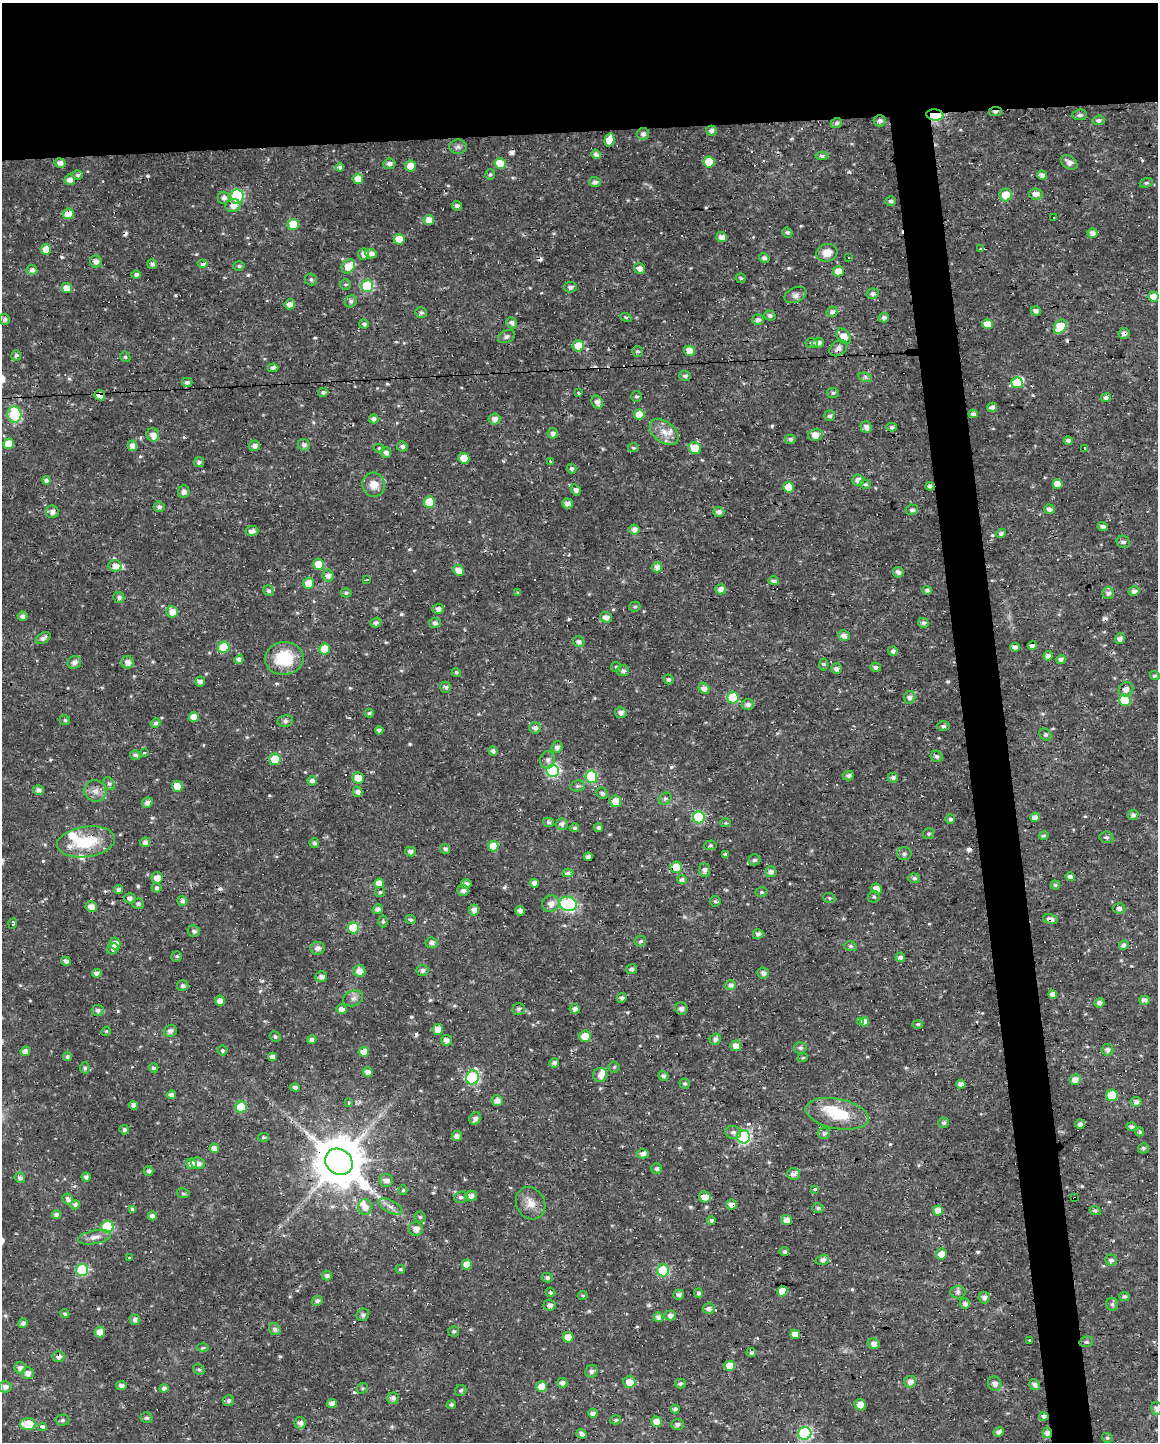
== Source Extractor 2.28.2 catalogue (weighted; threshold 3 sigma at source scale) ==
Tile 2 of 4 x 3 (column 2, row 1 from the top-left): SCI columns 1157-2312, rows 2890-4329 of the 4625 x 4381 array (HDU 1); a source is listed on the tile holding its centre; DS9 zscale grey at full resolution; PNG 1160 x 1444 px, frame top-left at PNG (2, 3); each listed source drawn as its Kron ellipse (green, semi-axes under 4 px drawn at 4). Shown black and unused: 12% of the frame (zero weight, under 3 of 4 exposures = <1% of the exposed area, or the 3 px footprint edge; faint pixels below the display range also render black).
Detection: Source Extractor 2.28.2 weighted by HDU 2 'WHT'; one run over the whole footprint, this tile lists its part. Background 0.0225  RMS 0.0028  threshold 0.0126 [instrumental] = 3 sigma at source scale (4.5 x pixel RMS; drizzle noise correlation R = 1.50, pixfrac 1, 0.0396/0.0396 arcsec/px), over >= 5 px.
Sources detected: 613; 1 inside a brighter object's white glare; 22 cosmic-ray / hot-pixel residue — neither listed nor drawn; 9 inside a brighter listed object's ellipse — not listed separately; of the other 581, all 500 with FLUX_AUTO >= 0.412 (the completeness limit of this list) listed and drawn (81 fainter detections not listed), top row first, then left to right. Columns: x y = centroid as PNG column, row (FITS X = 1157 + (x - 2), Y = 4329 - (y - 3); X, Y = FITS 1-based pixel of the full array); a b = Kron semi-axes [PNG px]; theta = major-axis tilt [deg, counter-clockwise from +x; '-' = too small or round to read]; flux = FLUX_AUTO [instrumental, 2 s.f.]
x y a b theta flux
995 112 7 4 6 1.1
935 115 8 5 -6 17
1080 115 7 5 5 0.77
1099 120 6 4 7 0.93
880 121 6 5 - 0.93
836 123 6 5 - 0.62
711 131 5 5 - 1.2
643 134 6 6 - 1.2
609 140 6 5 - 3.6
458 147 8 7 - 0.84
596 154 5 4 - 1.5
822 156 6 4 -1 0.64
709 162 5 5 - 5.9
1069 162 9 6 -35 1.6
60 163 6 5 - 1.3
389 164 6 5 - 1.2
500 164 5 5 - 7.6
410 166 5 5 - 3.9
340 167 4 4 - 0.91
77 175 5 5 - 0.72
490 175 5 5 - 0.5
1042 175 5 4 - 1.3
358 179 5 5 - 3.3
70 180 5 5 - 1.7
595 182 6 5 - 1.1
1146 183 7 4 19 0.63
1036 194 7 5 -8 1.9
1006 195 6 6 - 4.9
237 197 7 6 - 24
224 198 6 6 - 1.2
891 201 5 4 - 0.85
233 206 7 6 - 1.8
457 206 5 4 - 1
68 214 5 5 - 4.4
1053 218 3 3 - 1
429 220 5 5 - 3.1
293 224 6 5 - 8
787 232 5 4 - 0.57
1093 233 5 4 - 1.6
722 237 5 5 - 1.7
399 239 5 5 - 4.9
46 249 5 5 - 2.9
981 249 3 3 - 0.65
827 253 10 8 15 3.2
363 254 5 5 - 1.7
371 254 6 4 -4 1.4
764 258 5 4 - 0.92
848 258 3 3 - 8.3
96 262 6 5 - 1.4
152 264 5 5 - 0.94
203 264 5 4 - 1.2
239 266 5 5 - 0.48
348 266 7 6 - 4.7
640 268 5 5 - 1.6
32 270 5 5 - 1.1
838 271 6 5 - 3
136 275 5 4 - 0.81
741 278 5 5 - 0.48
311 280 6 6 - 0.64
346 284 5 5 - 0.49
367 286 6 6 - 24
570 287 6 5 - 0.87
67 288 5 5 - 2.9
873 294 6 5 - 0.93
795 295 11 7 24 1.2
1153 297 5 5 - 3.4
351 301 6 5 - 0.72
290 304 5 5 - 1.7
1036 311 5 4 - 1.1
832 312 5 5 - 1.1
421 313 6 5 - 0.63
770 316 6 5 - 0.75
626 317 6 4 -21 0.42
884 318 5 4 - 1
5 319 5 5 - 1
758 320 6 5 - 1
512 323 5 5 - 1.3
364 324 5 4 - 0.55
987 324 5 5 - 3.5
1060 327 8 5 52 9
1124 334 5 5 - 1.1
844 336 9 6 -51 3.4
506 337 9 6 25 0.82
812 343 6 5 - 0.61
818 343 6 5 - 1.2
578 346 5 5 - 6.2
838 348 10 7 35 1.4
689 351 5 5 - 3.6
638 352 5 5 - 0.62
16 355 5 5 - 0.61
125 357 5 4 - 0.43
273 368 5 4 - 1.1
685 376 6 5 - 0.87
865 377 7 4 -17 0.58
187 382 5 4 - 0.74
1017 383 6 5 - 7.6
323 392 5 4 - 0.77
579 393 3 3 - 0.49
833 393 6 5 - 0.54
100 395 5 5 - 3.2
636 396 5 5 - 0.55
1106 397 5 4 - 1.2
597 402 7 5 -59 1.3
992 407 5 4 - 1.1
639 414 5 5 - 5
973 414 5 4 - 0.91
14 415 8 7 - 15
830 416 5 5 - 0.61
374 419 5 4 - 1.1
494 419 6 5 - 1.7
866 427 6 5 - 1.5
892 427 5 3 - 0.58
664 432 16 10 -39 3.1
553 433 5 5 - 1.2
153 435 7 6 - 1.9
815 435 7 5 12 3.2
790 439 5 4 - 0.76
1068 440 4 4 - 0.82
8 444 5 5 - 4.9
304 445 6 5 - 1
132 446 5 5 - 1.7
254 446 6 5 - 1.2
402 447 5 5 - 0.82
379 448 5 4 - 0.46
633 448 5 4 - 0.51
695 448 6 5 - 6.8
1085 449 3 3 - 1.9
386 452 6 5 - 1.3
464 458 5 5 - 5.4
550 461 3 3 - 1.3
199 462 5 5 - 0.95
572 469 5 4 - 0.74
46 480 4 4 - 1.1
858 480 6 5 - 2.2
865 484 6 4 -9 0.6
1058 484 5 4 - 3.1
374 485 12 11 - 3.3
930 486 4 4 - 1
789 487 5 5 - 5.6
576 490 6 4 -57 0.77
184 492 6 5 - 1.2
429 502 5 5 - 7
567 503 5 5 - 1.5
159 507 5 5 - 0.97
1049 509 5 4 - 1.2
912 510 6 5 - 0.67
52 512 6 6 - 1.4
719 512 5 5 - 1.2
1103 526 5 4 - 1
634 530 5 5 - 1.6
252 531 6 5 - 1.5
1001 533 5 4 - 0.77
1123 542 7 6 - 0.92
318 564 5 5 - 4.9
115 566 6 6 - 1.9
657 567 5 5 - 1.5
458 570 5 5 - 3
898 572 5 5 - 1.2
328 575 6 5 - 1.5
367 580 3 3 - 0.68
773 581 5 4 - 1.1
308 583 5 5 - 3.6
721 589 5 5 - 1.6
927 590 4 4 - 0.91
268 591 6 5 - 0.7
1134 591 5 5 - 1.2
346 593 5 4 - 0.55
518 593 4 4 - 0.42
1108 593 6 6 - 1.1
119 597 5 5 - 0.82
635 607 6 5 - 0.51
438 609 6 5 - 1.2
172 612 6 5 - 2.5
23 616 5 4 - 1.2
606 617 6 5 - 1.6
376 622 6 4 20 0.88
435 623 6 5 - 0.95
923 623 5 5 - 0.86
844 635 6 5 - 1.4
43 638 8 5 33 1.1
1120 639 5 5 - 1.3
579 642 6 5 - 1.1
1032 646 4 4 - 1.1
224 647 6 6 - 14
1015 647 4 4 - 1.4
325 649 5 5 - 6.6
893 651 5 4 - 0.8
1048 656 5 4 - 1.3
284 658 19 16 5 12
239 659 4 4 - 1.4
1061 660 5 4 - 0.97
74 662 7 6 - 1.3
127 662 6 6 - 1.8
824 665 6 3 80 0.55
616 667 5 5 - 0.44
875 667 5 4 - 0.74
836 669 5 5 - 1.1
623 671 6 5 - 0.9
456 672 5 4 - 0.51
1155 676 5 4 - 0.45
669 679 5 4 - 0.63
200 681 5 4 - 1.4
446 687 6 5 - 0.67
704 688 6 5 - 1.4
1126 689 7 7 - 1.4
909 697 6 6 - 1.2
733 698 6 5 - 12
1125 700 6 5 - 8.9
748 704 6 5 - 1.2
369 713 4 4 - 0.61
621 713 6 5 - 1.4
194 717 5 4 - 3
65 720 5 5 - 0.45
285 721 8 6 13 0.77
155 723 5 4 - 1
943 726 6 4 0 0.57
535 728 6 5 - 1.1
379 730 4 4 - 0.94
1046 734 7 5 -45 0.62
557 747 6 5 - 1.1
493 751 5 4 - 1.1
144 752 3 3 - 1.8
135 755 5 5 - 0.86
937 756 6 5 - 0.69
275 759 6 5 - 4.9
548 760 9 7 74 1.2
553 771 6 6 - 36
848 776 6 5 - 0.86
591 777 6 6 - 22
358 778 6 5 - 4.2
893 778 5 5 - 0.85
312 781 5 4 - 1.4
109 784 7 5 -52 0.55
177 786 5 5 - 4
577 786 7 5 13 0.64
38 790 5 5 - 1.2
95 791 11 10 - 2
358 792 5 4 - 1.5
602 793 6 5 - 0.82
665 799 7 5 41 0.61
615 801 6 6 - 3.1
147 803 5 5 - 1.2
1133 815 5 5 - 0.94
699 817 6 6 - 21
1035 817 5 4 - 1.9
950 819 5 5 - 0.67
549 822 6 4 -16 0.63
726 823 5 4 - 0.43
562 824 6 5 - 0.92
575 828 4 4 - 0.57
598 828 4 4 - 0.65
929 834 5 5 - 0.52
1044 836 5 4 - 0.42
1106 837 7 5 -7 0.77
86 842 29 15 8 12
145 842 5 4 - 1.5
314 843 5 5 - 0.79
710 845 6 4 5 0.48
493 846 5 5 - 4.9
445 849 5 5 - 0.87
410 852 5 4 - 1.1
725 854 4 4 - 0.5
904 854 7 6 - 0.78
588 857 4 3 - 0.88
754 860 6 5 - 0.72
676 867 5 5 - 5.9
705 870 7 5 -84 1.3
771 872 6 5 - 1.3
568 873 5 4 - 1.1
1070 877 5 4 - 1.2
157 878 5 5 - 2.5
914 878 5 4 - 0.81
682 880 5 4 - 1.1
379 883 5 4 - 2.7
534 883 4 4 - 1.7
466 884 5 4 - 1.2
1055 885 4 4 - 0.43
157 888 5 5 - 0.61
119 889 4 4 - 1.1
876 889 6 5 - 2.2
463 890 6 5 - 1.1
380 892 5 5 - 0.43
761 892 6 5 - 0.47
874 897 6 5 - 0.49
130 898 5 5 - 1.1
829 898 6 5 - 0.46
182 901 5 5 - 0.97
715 901 5 5 - 0.49
138 904 6 5 - 0.71
551 904 8 8 - 1.8
568 904 9 7 -18 22
91 907 6 5 - 1.9
1119 908 6 5 - 1
378 909 5 5 - 0.99
474 910 5 5 - 1.6
520 911 5 4 - 1.2
1050 919 8 5 -12 1.2
411 920 5 4 - 0.63
383 922 6 4 -89 0.44
13 923 5 3 - 1.9
353 928 6 5 - 11
194 931 6 5 - 0.79
758 934 5 5 - 1
640 941 6 5 - 0.7
431 943 6 5 - 1.1
115 944 6 5 - 2.6
1124 945 5 4 - 1
850 946 6 5 - 0.56
318 948 7 6 - 1.4
113 949 6 5 - 0.66
177 956 5 5 - 0.55
900 957 5 4 - 1
66 961 5 4 - 1.2
631 969 5 4 - 0.94
423 970 6 5 - 0.85
359 971 6 6 - 2.3
97 973 5 4 - 1.2
763 973 6 5 - 1.3
321 977 6 5 - 1.1
730 985 5 5 - 1.2
183 986 5 5 - 0.73
1053 994 4 4 - 1.8
353 998 10 7 20 1.3
622 998 5 4 - 0.84
1144 1000 5 4 - 1.4
220 1001 5 5 - 2.1
1099 1003 5 4 - 1.1
681 1008 6 6 - 1
342 1009 5 5 - 1.7
519 1009 6 6 - 0.72
575 1009 5 5 - 1.2
98 1010 6 5 - 1
860 1021 4 3 - 4
864 1022 5 4 - 2.2
918 1025 5 3 - 0.6
438 1029 5 5 - 2.9
106 1031 5 4 - 0.43
170 1031 6 6 - 1.3
585 1036 6 5 - 3.7
275 1037 5 5 - 0.6
715 1039 6 5 - 1.1
312 1040 4 4 - 1
446 1040 5 5 - 1.4
736 1046 5 5 - 2.3
800 1048 6 5 - 0.75
1107 1050 6 5 - 1.1
25 1051 5 4 - 1.6
222 1051 5 5 - 0.47
364 1052 5 5 - 4
67 1056 4 4 - 0.64
272 1057 4 4 - 1.6
803 1058 5 4 - 0.42
554 1063 5 4 - 1.1
614 1067 5 5 - 0.44
85 1068 6 5 - 0.62
154 1068 5 4 - 0.68
368 1072 5 5 - 1.9
600 1075 7 7 - 1.6
663 1076 5 5 - 0.74
472 1077 7 6 - 33
1075 1080 6 5 - 1.9
685 1084 5 5 - 0.59
961 1084 5 4 - 1.3
295 1087 4 4 - 1
171 1095 5 4 - 1.4
1112 1095 6 5 - 8.8
497 1101 5 5 - 1.7
1136 1102 5 5 - 1.2
348 1103 4 3 - 0.44
134 1105 4 4 - 1.5
241 1107 6 5 - 10
837 1114 32 15 -11 11
475 1119 6 5 - 1.3
944 1123 5 5 - 0.9
1080 1124 5 4 - 1.1
1131 1127 5 4 - 0.88
124 1130 5 4 - 0.67
733 1132 8 6 -12 1
1140 1132 4 4 - 0.56
824 1133 6 5 - 0.83
457 1136 5 5 - 1.3
263 1137 6 4 2 0.42
743 1137 6 6 - 37
214 1148 5 4 - 1.5
1143 1148 5 5 - 0.7
643 1154 6 4 0 1.2
339 1162 14 12 -35 1400
198 1163 7 5 -17 1.5
191 1164 5 5 - 1.5
656 1168 5 5 - 0.78
149 1171 5 5 - 0.75
794 1174 6 6 - 1.3
86 1177 4 4 - 0.93
20 1178 5 5 - 1
386 1180 6 6 - 1.4
815 1189 4 3 - 0.52
403 1190 5 4 - 0.43
183 1193 6 5 - 0.51
471 1196 6 5 - 1.5
461 1197 7 5 3 0.76
705 1197 6 5 - 3.4
1074 1198 3 2 - 0.84
68 1199 5 5 - 1.2
531 1203 17 14 -61 3.3
75 1205 4 4 - 0.94
732 1205 5 5 - 1.5
390 1206 13 6 -27 1.6
365 1207 8 7 - 2.1
818 1208 6 5 - 0.51
132 1209 4 4 - 0.94
938 1210 5 5 - 3
1095 1211 6 4 -26 0.59
56 1215 4 4 - 1
152 1216 4 4 - 1.2
420 1217 5 5 - 0.5
711 1220 4 4 - 0.78
786 1220 5 5 - 2.1
107 1227 6 6 - 20
416 1229 7 6 - 1.7
94 1237 17 6 11 1.8
784 1252 5 4 - 0.83
941 1254 5 5 - 2.9
130 1258 3 3 - 2.4
822 1260 7 5 17 1
1111 1260 6 5 - 1
467 1264 5 5 - 3.2
400 1269 5 4 - 0.46
82 1270 6 6 - 23
663 1270 6 6 - 20
327 1276 5 5 - 0.88
547 1278 5 5 - 0.69
782 1291 5 5 - 3.4
550 1292 5 4 - 0.52
958 1292 7 6 - 0.79
698 1293 5 4 - 0.84
679 1295 5 5 - 1
583 1296 5 4 - 0.41
1124 1296 5 4 - 0.88
984 1298 6 5 - 1.2
317 1301 5 5 - 0.97
965 1304 5 5 - 1.1
1112 1304 6 6 - 0.72
549 1305 6 5 - 1.2
709 1309 6 5 - 1.1
65 1314 5 4 - 0.54
363 1315 6 6 - 0.79
670 1315 6 5 - 1.1
658 1317 5 5 - 1.5
135 1320 5 5 - 1.4
23 1323 5 4 - 0.98
275 1329 6 5 - 1
454 1331 5 5 - 0.5
100 1332 5 5 - 3.2
795 1334 5 4 - 2.5
568 1337 5 5 - 3.2
1030 1341 3 3 - 7.8
1086 1342 7 5 12 0.62
874 1344 6 5 - 1.6
203 1348 5 3 - 0.55
751 1353 5 4 - 0.63
58 1357 6 5 - 1.3
730 1366 5 5 - 4.5
20 1368 5 5 - 1.2
199 1369 6 4 -33 0.5
592 1371 6 6 - 1
28 1373 6 6 - 1.7
629 1382 6 6 - 3.2
910 1382 6 5 - 1.5
562 1383 5 5 - 1.1
680 1384 5 5 - 0.49
995 1384 7 6 - 1.3
1034 1384 6 5 - 1.2
121 1386 5 4 - 1
5 1387 6 6 - 1.3
542 1387 5 5 - 4.5
164 1388 4 4 - 1
362 1388 6 5 - 0.42
461 1390 6 5 - 0.56
393 1398 6 5 - 1.3
228 1401 6 5 - 0.91
332 1403 5 4 - 1.9
451 1405 5 4 - 0.58
860 1405 6 5 - 2.7
1157 1408 6 5 - 1.2
675 1409 4 4 - 0.91
593 1413 4 4 - 1.3
1044 1416 5 4 - 1.1
147 1418 6 5 - 0.81
62 1420 7 5 2 0.68
615 1420 5 4 - 0.5
657 1422 5 5 - 3.2
300 1423 6 5 - 1.3
28 1424 7 6 - 7
678 1424 6 5 - 0.93
42 1427 4 3 - 1.1
999 1432 5 4 - 1.1
805 1433 6 6 - 40
1047 1433 5 4 - 1.5
581 1434 5 4 - 0.97
1107 1438 6 4 -20 0.43
Overlapping masked pixels (flux is a lower limit): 19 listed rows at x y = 995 112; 935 115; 68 214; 203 264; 838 271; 1124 334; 578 346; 838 348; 100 395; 429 502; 676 867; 1050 919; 339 1162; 1074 1198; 732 1205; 390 1206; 58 1357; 1044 1416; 1047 1433
Isophote crosses this tile's border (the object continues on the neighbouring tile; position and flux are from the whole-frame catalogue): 1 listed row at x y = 1157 1408